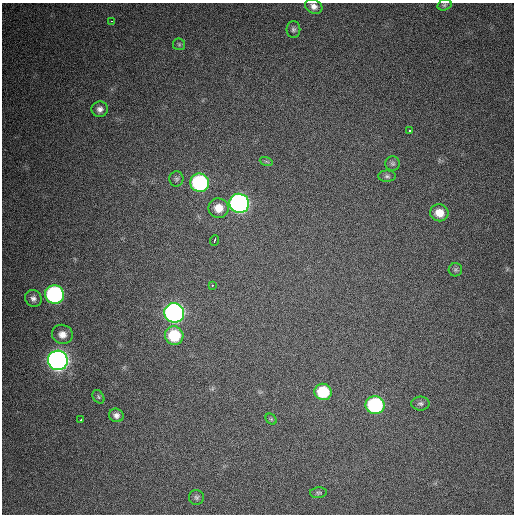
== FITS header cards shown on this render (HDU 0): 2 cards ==
NAXIS1  =                  512 / Axis length
NAXIS2  =                  512 / Axis length

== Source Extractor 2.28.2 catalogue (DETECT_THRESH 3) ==
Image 512 x 512 px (HDU 0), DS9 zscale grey, 1 PNG px = 1 image px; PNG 516 x 516 px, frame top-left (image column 1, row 512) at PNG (2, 3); each listed source drawn as its Kron ellipse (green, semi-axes under 4 px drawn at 4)
Background 336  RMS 19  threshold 56.1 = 3 sigma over >= 5 px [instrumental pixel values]
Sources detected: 33; all 33 listed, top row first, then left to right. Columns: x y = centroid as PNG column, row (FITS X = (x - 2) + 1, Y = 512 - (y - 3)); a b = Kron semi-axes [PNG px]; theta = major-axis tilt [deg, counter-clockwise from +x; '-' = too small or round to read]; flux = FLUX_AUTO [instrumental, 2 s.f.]
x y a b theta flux
444 5 7 5 17 2100
314 6 9 7 -27 6600
112 21 3 2 - 6300
293 29 8 7 - 3600
179 44 6 6 - 2200
100 109 8 8 - 5900
409 130 3 3 - 3900
266 161 6 4 -19 1800
393 164 7 7 - 2900
387 176 9 5 -1 3300
176 179 7 7 - 3100
200 183 9 9 - 180000
239 203 10 9 - 530000
218 208 10 9 - 16000
439 213 9 8 - 16000
214 240 5 3 - 8400
455 270 7 6 - 2600
212 285 3 2 - 4100
54 294 9 9 - 250000
33 298 9 8 - 5100
174 313 10 9 - 570000
62 334 10 9 - 11000
174 336 9 9 - 57000
58 360 10 9 - 890000
323 392 8 8 - 53000
98 397 7 5 -58 2200
420 404 9 7 -1 3500
375 405 9 9 - 160000
116 415 7 6 - 5300
271 419 6 4 -45 1800
81 420 3 2 - 4500
318 493 8 5 5 2600
196 497 7 7 - 3400